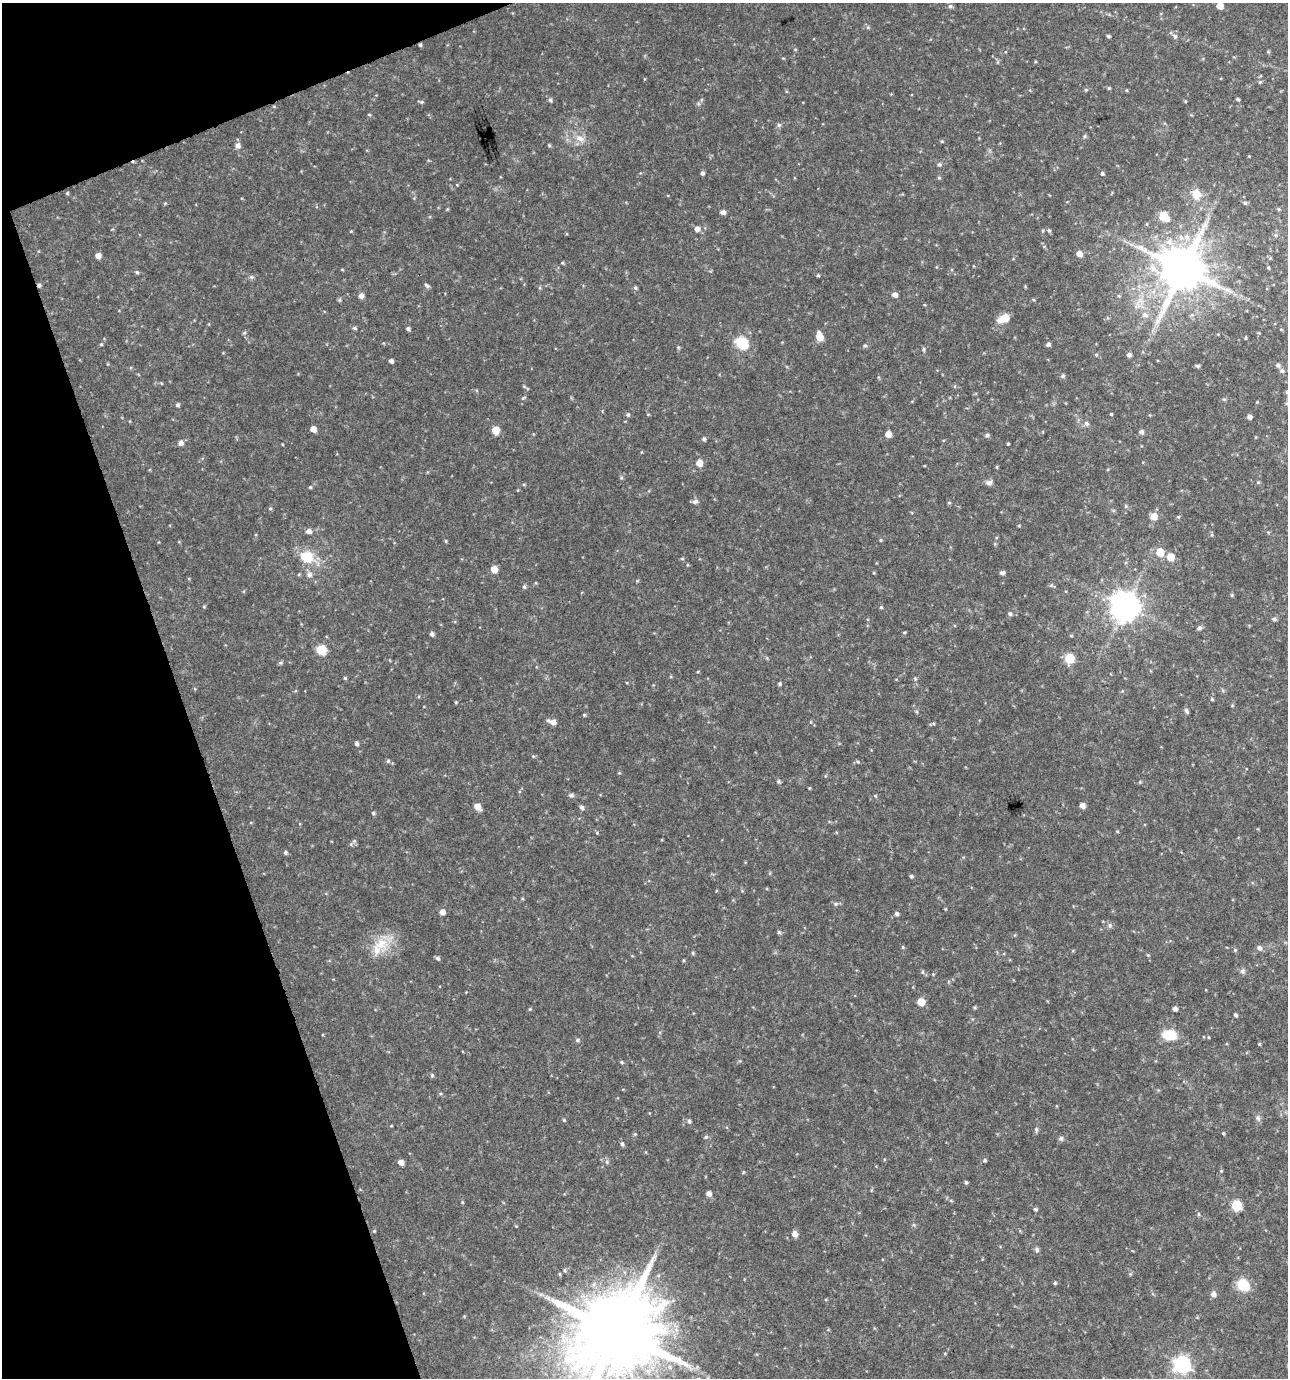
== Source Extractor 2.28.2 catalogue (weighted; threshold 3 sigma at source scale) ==
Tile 5 of 4 x 4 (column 1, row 2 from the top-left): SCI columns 76-1361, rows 2756-4131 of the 5349 x 5509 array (HDU 1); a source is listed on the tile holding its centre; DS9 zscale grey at full resolution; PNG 1290 x 1380 px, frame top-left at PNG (2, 3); no overlay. Shown black and unused: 17% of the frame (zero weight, under 3 of 4 exposures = <1% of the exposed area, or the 3 px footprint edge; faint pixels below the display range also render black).
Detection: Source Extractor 2.28.2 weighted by HDU 2 'WHT'; one run over the whole footprint, this tile lists its part. Background 0.0481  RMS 0.0052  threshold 0.0234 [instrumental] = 3 sigma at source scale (4.5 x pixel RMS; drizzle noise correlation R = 1.50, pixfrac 1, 0.0396/0.0396 arcsec/px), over >= 5 px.
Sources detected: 190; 1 inside a brighter listed object's ellipse — not listed separately; the other 189 listed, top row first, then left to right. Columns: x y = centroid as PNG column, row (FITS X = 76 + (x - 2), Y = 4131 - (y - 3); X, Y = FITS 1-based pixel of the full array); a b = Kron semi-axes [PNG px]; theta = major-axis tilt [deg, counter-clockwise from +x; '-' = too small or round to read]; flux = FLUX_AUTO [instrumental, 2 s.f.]
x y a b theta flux
950 6 5 5 - 1
1220 6 5 5 - 6.2
1108 36 4 3 - 0.82
1175 37 7 5 89 1.2
420 45 4 3 - 0.73
1260 82 5 4 - 0.62
1109 88 4 4 - 0.59
1086 90 5 4 - 0.63
1238 99 4 3 - 0.82
550 100 6 5 - 0.93
422 102 5 5 - 0.75
369 115 5 3 - 0.48
779 125 6 5 - 1
1085 136 6 4 88 0.69
580 138 12 8 -33 3.9
238 145 6 6 - 2.4
549 145 5 4 - 0.57
939 164 5 5 - 1
702 173 5 4 - 1.1
1102 173 5 4 - 0.88
939 178 5 4 - 0.61
67 193 4 4 - 0.54
1196 194 13 12 - 5.4
1245 203 5 5 - 0.71
1278 209 5 3 - 0.53
723 212 5 4 - 2.3
1163 216 7 5 -38 20
1147 224 5 3 - 0.45
1204 225 10 3 45 1.8
697 229 6 5 - 2.7
1043 230 5 3 - 0.54
1049 230 5 4 - 0.84
351 231 4 3 - 0.44
1140 247 10 4 -7 1.9
1079 254 5 5 - 4
98 255 5 5 - 3.2
562 263 4 4 - 0.53
1268 267 3 3 - 0.48
342 269 5 3 - 0.41
1182 269 12 11 - 2500
137 272 5 4 - 0.74
818 275 4 4 - 0.63
251 277 6 5 - 0.89
39 285 5 4 - 0.9
427 285 8 4 -41 0.98
635 288 5 4 - 0.83
1227 290 7 4 1 1.3
895 295 5 4 - 2.7
361 296 7 6 - 1.6
1144 315 7 7 - 2.1
1004 318 11 7 23 7.6
355 328 5 4 - 0.78
408 328 4 4 - 1
244 333 6 4 19 0.64
819 336 8 5 -71 7.7
1245 337 4 2 - 0.5
742 343 6 6 - 51
101 344 5 4 - 0.57
1049 344 6 5 - 0.98
865 346 5 3 - 0.67
678 347 5 4 - 0.59
924 349 7 4 -83 0.75
1096 355 5 4 - 0.63
1129 355 5 5 - 1.6
391 361 4 4 - 1.5
1278 365 5 4 - 1
1198 366 5 4 - 0.93
1282 371 6 5 - 1.2
1063 376 5 5 - 1
1287 392 7 5 -9 1.2
523 398 6 4 44 0.61
1224 399 5 4 - 0.6
1257 402 3 3 - 0.36
1287 403 6 5 - 0.87
177 405 5 4 - 0.99
1111 414 4 4 - 0.49
628 415 5 5 - 0.91
1250 417 4 4 - 1.9
1086 423 6 6 - 1.5
313 429 5 5 - 4.4
496 430 5 5 - 8.8
1141 432 5 5 - 1.6
888 434 5 5 - 5.4
987 435 5 5 - 1.1
704 439 5 5 - 0.89
181 443 6 5 - 2.2
1008 444 3 3 - 0.55
699 463 5 5 - 5.4
997 467 5 3 - 0.49
989 482 9 7 15 1.6
1258 482 5 4 - 0.62
310 487 4 4 - 0.56
695 502 8 6 23 1.6
949 503 5 3 - 0.49
1126 506 5 5 - 0.65
270 508 5 4 - 0.65
1154 516 6 5 - 6.8
1178 517 5 4 - 0.58
1019 526 5 3 - 0.42
309 531 6 5 - 2.1
881 540 4 4 - 0.54
446 541 5 3 - 0.51
1160 552 6 5 - 11
306 557 8 7 - 18
1171 557 5 5 - 9.2
682 559 5 3 - 0.52
494 569 5 5 - 6.3
1002 573 6 4 12 1.3
309 575 7 7 - 1.7
524 587 5 4 - 0.87
1232 595 4 4 - 0.62
1125 606 9 8 - 690
204 607 4 4 - 0.56
881 607 4 4 - 0.54
1010 614 6 5 - 1
1274 619 6 5 - 0.89
1199 628 6 5 - 1.2
904 632 5 3 - 0.51
432 634 5 4 - 1.3
321 650 6 6 - 25
1069 658 6 5 - 25
280 663 6 5 - 0.83
345 678 4 4 - 0.59
780 684 5 4 - 0.69
1212 699 5 4 - 0.56
456 702 4 3 - 0.46
1186 711 7 4 -57 1.2
584 715 4 3 - 0.55
552 722 8 5 -18 3.6
356 744 5 4 - 1.2
388 761 5 5 - 0.86
778 781 5 4 - 0.81
809 788 5 3 - 0.41
571 795 6 5 - 1.2
1082 806 5 5 - 2.5
477 807 6 5 - 4.8
582 807 5 5 - 1.4
373 813 4 4 - 0.71
354 841 5 5 - 0.78
285 852 5 5 - 0.98
911 876 4 4 - 0.83
835 904 7 5 0 1
442 912 5 5 - 2.8
897 914 5 4 - 1.2
1110 925 7 5 -70 1.1
779 932 5 4 - 0.79
381 944 19 17 34 12
1259 948 7 6 - 1.6
1235 950 4 4 - 0.57
693 953 5 3 - 0.56
438 958 5 5 - 1.1
1242 971 6 6 - 1.2
921 1002 5 5 - 9.3
530 1009 5 4 - 0.51
1175 1009 4 4 - 1.8
1235 1015 4 4 - 0.95
1169 1035 14 9 -9 12
577 1040 6 5 - 0.94
1259 1044 4 4 - 0.46
622 1062 5 4 - 0.63
432 1075 6 3 73 0.59
1258 1118 6 6 - 1.2
564 1120 4 3 - 0.51
689 1121 5 5 - 0.94
1036 1129 6 4 -80 0.84
1223 1133 4 3 - 0.44
635 1134 4 4 - 0.53
706 1137 5 4 - 0.75
1061 1138 6 5 - 1.2
622 1144 5 4 - 0.99
985 1160 4 4 - 0.72
401 1162 5 4 - 3.7
607 1162 6 5 - 0.93
1221 1171 4 4 - 0.5
743 1172 5 3 - 0.42
966 1182 4 4 - 0.72
709 1194 5 5 - 2.3
1236 1205 6 6 - 36
1035 1209 5 4 - 0.79
1199 1214 5 3 - 0.56
374 1231 4 4 - 0.47
795 1234 5 5 - 3.1
1037 1249 6 5 - 1.1
564 1270 5 4 - 0.71
1055 1283 4 4 - 0.61
1243 1285 7 6 - 51
1213 1294 6 5 - 2.3
617 1332 21 20 - 8100
1182 1364 7 7 - 170
Overlapping masked pixels (flux is a lower limit): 2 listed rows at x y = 420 45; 39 285
Isophote crosses this tile's border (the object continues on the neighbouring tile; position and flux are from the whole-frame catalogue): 4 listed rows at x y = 1220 6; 1287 392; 1287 403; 617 1332